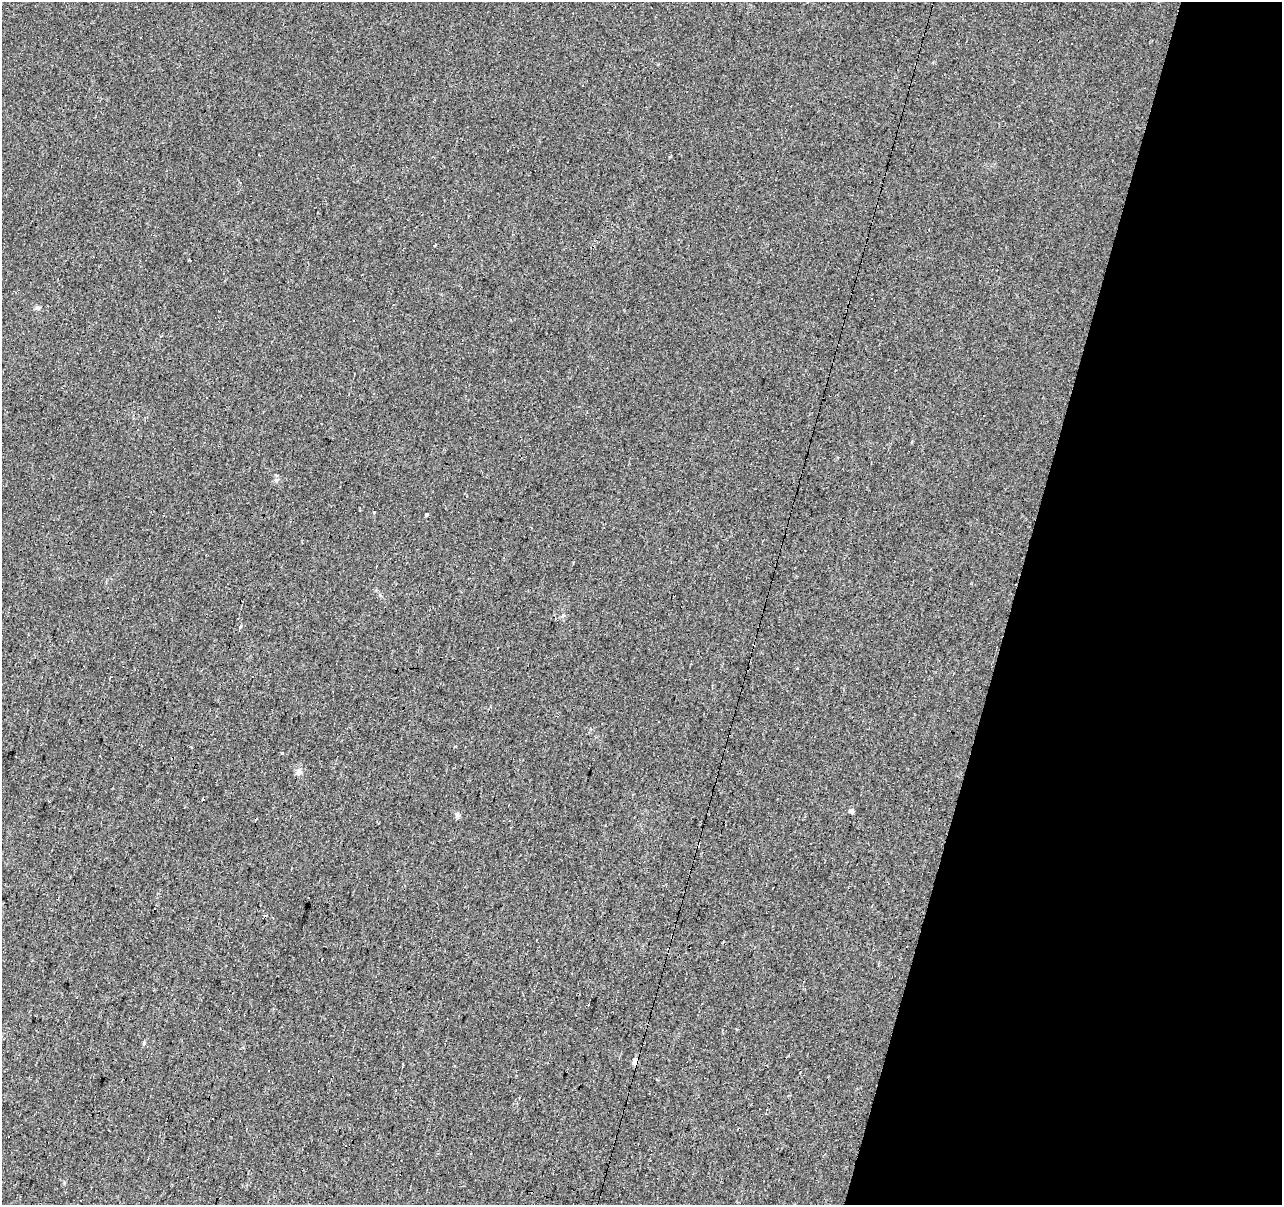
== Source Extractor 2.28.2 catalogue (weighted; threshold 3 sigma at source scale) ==
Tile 8 of 4 x 4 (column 4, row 2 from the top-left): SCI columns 3845-5124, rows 2685-3887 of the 5124 x 5307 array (HDU 1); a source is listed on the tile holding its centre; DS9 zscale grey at full resolution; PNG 1284 x 1207 px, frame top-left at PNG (2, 2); no overlay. Shown black and unused: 21% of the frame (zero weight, under 2 of 3 exposures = <1% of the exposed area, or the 3 px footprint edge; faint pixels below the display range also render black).
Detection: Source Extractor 2.28.2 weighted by HDU 2 'WHT'; one run over the whole footprint, this tile lists its part. Background 0.0329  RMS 0.0062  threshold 0.0278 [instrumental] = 3 sigma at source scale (4.5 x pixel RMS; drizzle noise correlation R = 1.50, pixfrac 1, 0.0396/0.0396 arcsec/px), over >= 5 px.
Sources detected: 32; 14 cosmic-ray / hot-pixel residue — not listed; the other 18 listed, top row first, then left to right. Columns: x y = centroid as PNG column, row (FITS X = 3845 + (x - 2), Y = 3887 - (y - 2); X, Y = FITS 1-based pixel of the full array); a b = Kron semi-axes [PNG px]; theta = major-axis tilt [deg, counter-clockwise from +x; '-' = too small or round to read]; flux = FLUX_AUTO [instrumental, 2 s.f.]
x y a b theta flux
670 156 3 3 - 1.5
435 245 3 2 - 0.67
190 260 3 3 - 2.6
38 308 7 6 - 1.4
354 321 2 2 - 0.55
206 397 3 2 - 0.44
374 512 3 3 - 2.8
426 514 4 3 - 1.7
240 627 4 3 - 7.6
797 668 3 3 - 0.98
281 753 3 3 - 2.5
299 772 10 7 75 2.5
202 799 3 3 - 1.6
851 811 5 4 - 3.6
457 815 6 6 - 1.3
144 1043 5 4 - 0.89
635 1061 9 6 75 3
656 1079 3 2 - 0.64
Overlapping masked pixels (flux is a lower limit): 1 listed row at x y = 635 1061
Unlisted compact peaks at least as high as the median listed source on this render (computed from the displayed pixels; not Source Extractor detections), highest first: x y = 276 480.